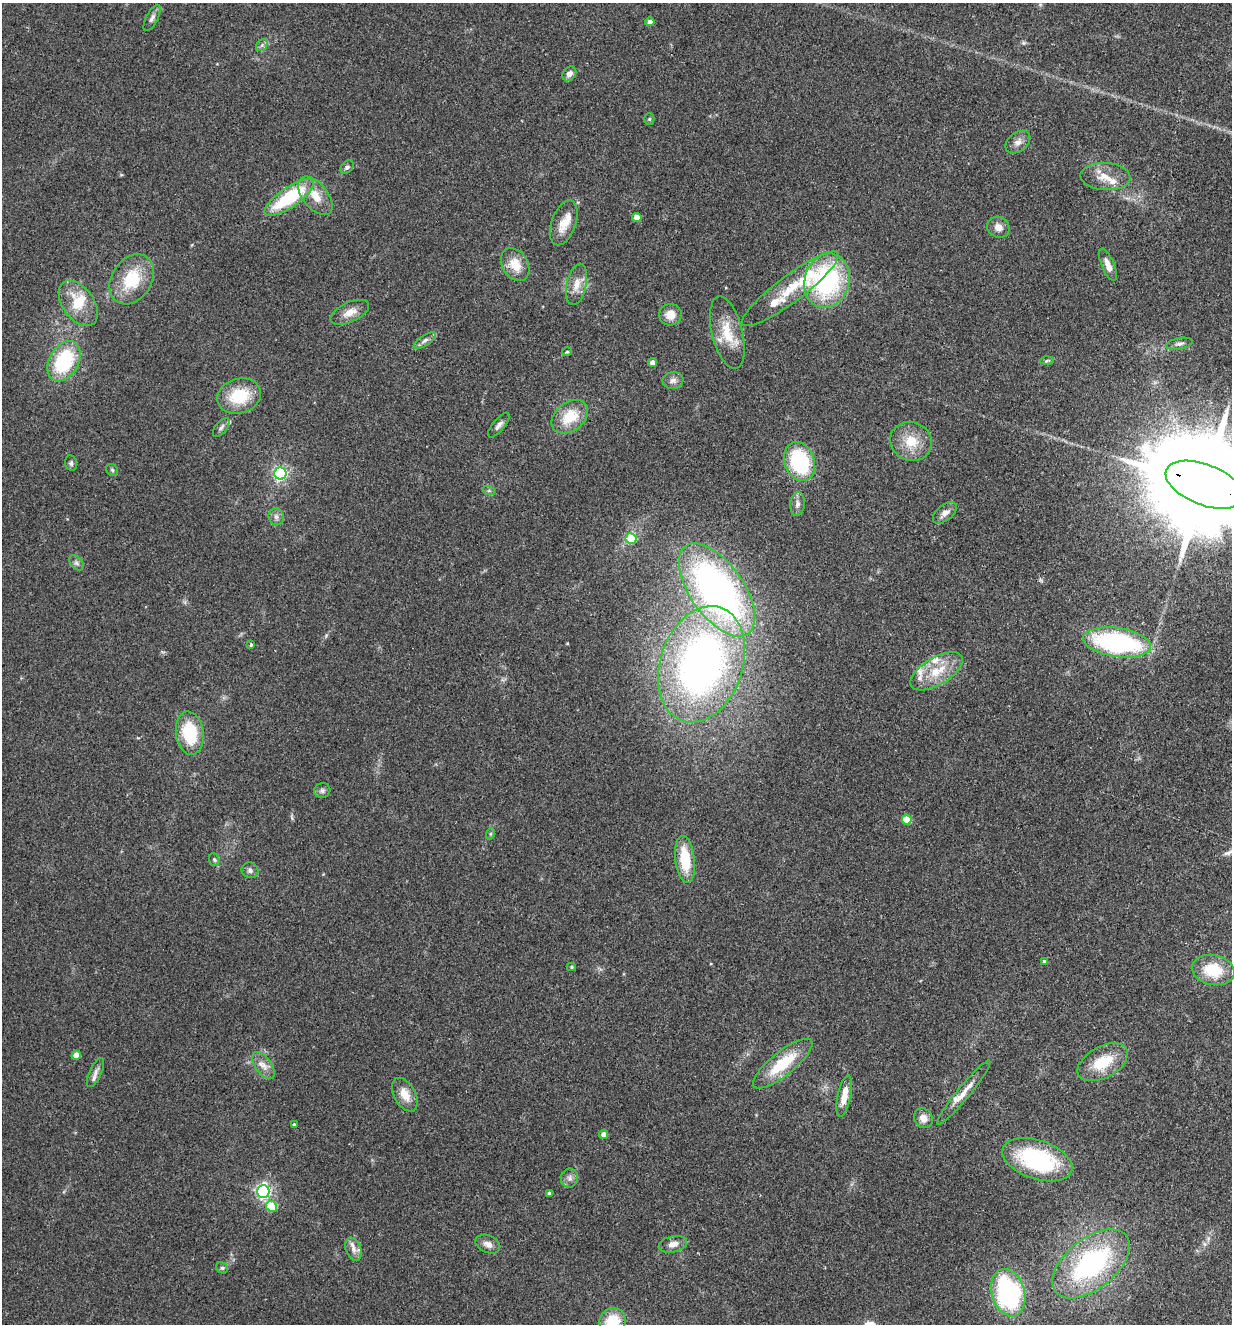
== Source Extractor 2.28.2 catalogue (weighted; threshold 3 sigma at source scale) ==
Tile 6 of 4 x 4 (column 2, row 2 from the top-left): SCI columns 1419-2648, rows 2671-3992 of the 5425 x 5337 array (HDU 1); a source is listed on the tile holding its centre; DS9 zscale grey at full resolution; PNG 1234 x 1326 px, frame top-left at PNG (2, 3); each listed source drawn as its Kron ellipse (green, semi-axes under 4 px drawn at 4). Shown black and unused: <1% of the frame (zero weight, under 2 of 3 exposures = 3% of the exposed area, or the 3 px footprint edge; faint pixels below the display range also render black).
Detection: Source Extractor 2.28.2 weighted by HDU 2 'WHT'; one run over the whole footprint, this tile lists its part. Background 0.152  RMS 0.01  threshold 0.047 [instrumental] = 3 sigma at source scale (4.5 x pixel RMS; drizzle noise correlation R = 1.50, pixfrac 1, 0.05/0.05 arcsec/px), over >= 5 px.
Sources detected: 95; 11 inside a brighter listed object's ellipse — not listed separately; the other 84 listed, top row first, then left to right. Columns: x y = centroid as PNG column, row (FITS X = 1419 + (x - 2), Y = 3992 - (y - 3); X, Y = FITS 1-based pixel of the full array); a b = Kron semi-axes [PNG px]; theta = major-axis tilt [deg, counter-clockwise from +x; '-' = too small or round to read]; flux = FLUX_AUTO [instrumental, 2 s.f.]
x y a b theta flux
152 18 14 6 63 3.9
650 22 5 4 - 5.4
262 45 7 5 46 2.5
569 74 8 6 51 5.6
649 119 5 5 - 1.6
1018 142 14 9 37 6.7
347 167 8 5 44 2.5
1105 176 25 13 -3 17
315 196 23 12 -51 19
289 197 29 10 35 75
637 217 4 4 - 12
564 223 23 12 71 17
998 227 11 10 - 7.7
515 265 17 13 -58 19
1108 265 17 6 -67 8.6
132 279 27 20 57 44
827 281 27 22 73 140
577 284 21 10 78 12
790 289 59 13 37 40
78 303 25 15 -55 28
350 312 21 10 25 11
670 315 11 10 - 12
727 333 37 15 -76 29
425 340 13 5 33 4
1179 344 14 5 10 3.6
567 352 4 4 - 1.2
64 361 22 14 60 75
1047 361 6 4 3 1.5
652 363 4 4 - 6.5
673 380 10 8 7 5.1
239 396 22 17 15 40
570 417 20 14 38 29
499 425 15 5 50 4.4
221 427 11 5 51 3.1
911 441 21 19 -24 25
800 462 20 15 -70 83
71 463 8 6 -75 2.2
112 470 6 5 - 1.8
280 474 6 6 - 230
1204 485 41 20 -21 36000
489 491 6 4 -18 1.8
797 504 12 7 83 4.8
945 513 14 7 38 7.2
276 517 8 7 - 3.9
631 539 5 5 - 37
76 563 9 6 -50 3.1
717 590 54 26 -55 440
1117 642 34 14 -9 170
251 645 3 3 - 2.2
702 664 60 41 71 470
937 671 29 13 31 28
190 733 22 14 -82 50
322 791 8 7 - 3.1
907 820 5 5 - 29
490 834 6 4 71 1.2
685 859 23 9 -83 37
214 860 6 5 - 1.6
250 870 8 7 - 3.5
1044 961 4 3 - 1.9
571 967 4 4 - 1.5
1213 970 21 15 -11 35
76 1055 5 4 - 13
1103 1062 27 15 29 35
783 1064 37 12 39 45
264 1065 15 8 -56 7.8
95 1073 16 6 66 5.3
964 1093 41 6 51 14
405 1095 18 10 -61 14
844 1096 21 6 78 15
923 1118 10 9 - 8.2
294 1124 4 3 - 1.5
604 1135 4 4 - 7.1
1037 1160 36 19 -18 110
570 1178 9 8 - 4.5
263 1192 6 6 - 270
549 1193 4 3 - 3
271 1206 6 5 - 34
488 1244 13 8 -24 6.5
673 1244 14 8 12 7.9
353 1249 12 7 -70 6.8
1091 1264 45 25 39 160
222 1268 6 5 - 1.7
1008 1293 24 16 -73 160
612 1321 14 12 33 30
Overlapping masked pixels (flux is a lower limit): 1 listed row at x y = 1204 485
Isophote crosses this tile's border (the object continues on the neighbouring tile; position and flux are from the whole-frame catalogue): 2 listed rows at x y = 1204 485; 612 1321